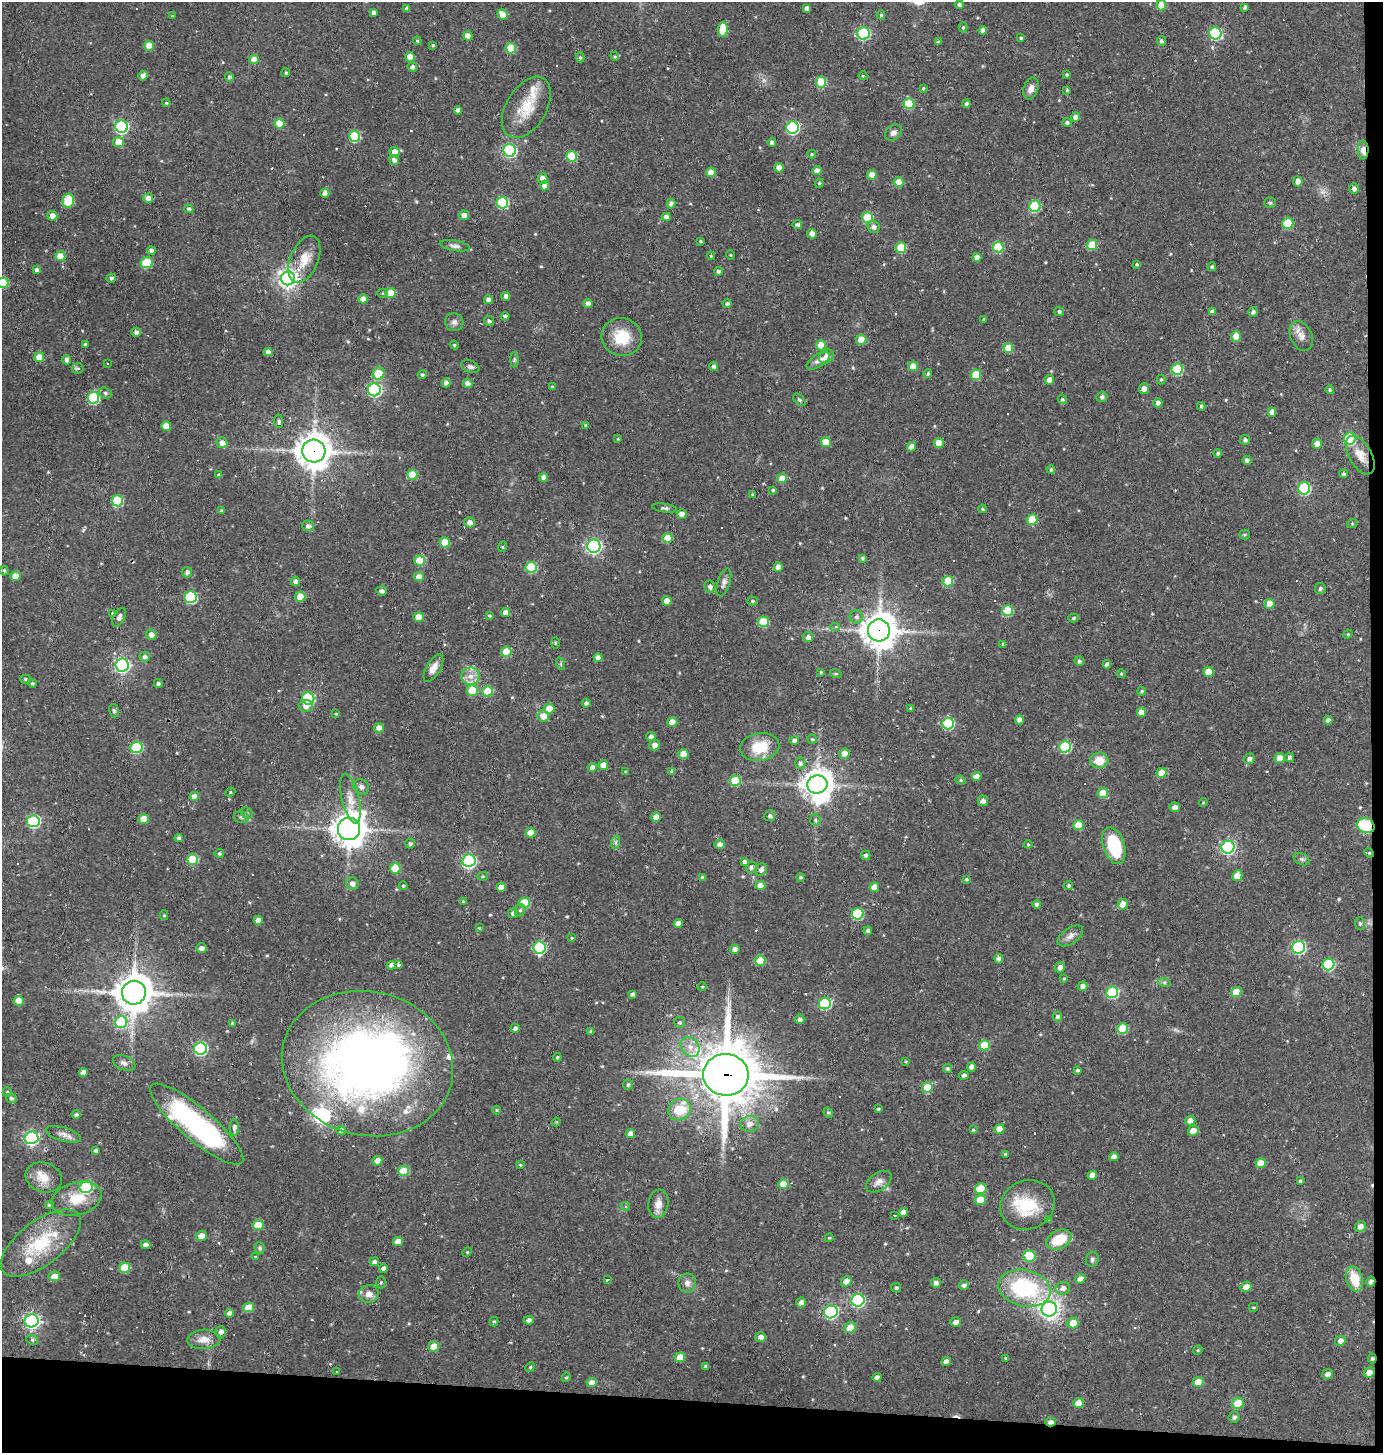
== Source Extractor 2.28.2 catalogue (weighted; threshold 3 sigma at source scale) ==
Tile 9 of 3 x 3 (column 3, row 3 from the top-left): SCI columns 2861-4241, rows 1-1451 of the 4380 x 4352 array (HDU 1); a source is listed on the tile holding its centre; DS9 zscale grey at full resolution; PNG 1385 x 1455 px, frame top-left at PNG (2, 2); each listed source drawn as its Kron ellipse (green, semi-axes under 4 px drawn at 4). Shown black and unused: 4% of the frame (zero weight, under 2 of 3 exposures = <1% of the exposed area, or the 3 px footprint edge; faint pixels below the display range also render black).
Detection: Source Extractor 2.28.2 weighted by HDU 2 'WHT'; one run over the whole footprint, this tile lists its part. Background 0.0385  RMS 0.005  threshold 0.0223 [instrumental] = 3 sigma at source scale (4.5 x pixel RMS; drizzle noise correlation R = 1.50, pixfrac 1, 0.05/0.05 arcsec/px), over >= 5 px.
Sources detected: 566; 3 too faint to see at this stretch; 3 inside a brighter object's white glare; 17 cosmic-ray / hot-pixel residue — neither listed nor drawn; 10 inside a brighter listed object's ellipse — not listed separately; of the other 533, all 500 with FLUX_AUTO >= 0.47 (the completeness limit of this list) listed and drawn (33 fainter detections not listed), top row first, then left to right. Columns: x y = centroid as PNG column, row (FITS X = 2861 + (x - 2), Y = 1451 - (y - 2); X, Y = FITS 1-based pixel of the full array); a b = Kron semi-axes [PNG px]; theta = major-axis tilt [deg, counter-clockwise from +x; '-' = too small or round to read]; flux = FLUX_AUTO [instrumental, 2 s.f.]
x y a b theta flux
959 5 4 4 - 1.4
1161 5 5 5 - 8.8
1245 7 3 3 - 1.2
807 8 4 4 - 1.9
407 9 4 3 - 1.3
373 12 4 4 - 1.7
503 14 5 5 - 9.1
881 15 4 4 - 0.91
172 16 4 3 - 0.49
963 27 5 4 - 0.81
723 29 7 5 85 13
983 30 4 4 - 2.4
864 33 6 6 - 52
1215 33 6 6 - 49
468 36 5 4 - 4.7
1021 38 3 3 - 0.68
417 41 4 4 - 0.54
1161 41 5 4 - 1.1
938 42 3 3 - 0.82
433 45 4 4 - 0.64
149 46 5 5 - 6.4
511 48 5 5 - 17
615 56 5 4 - 0.66
410 57 5 4 - 5.5
580 57 5 4 - 0.75
254 59 5 4 - 5.4
412 67 5 4 - 1.4
286 73 4 4 - 0.74
1067 75 4 4 - 0.87
143 76 5 4 - 2.5
863 76 4 4 - 0.47
229 77 4 4 - 1.2
821 82 5 5 - 22
923 88 4 3 - 0.61
1031 89 11 7 71 2.8
1067 90 4 4 - 0.74
166 103 4 4 - 0.55
909 104 5 5 - 22
967 104 4 4 - 1.3
526 107 33 20 59 15
458 110 4 4 - 2.9
1075 117 5 4 - 3.1
1067 122 4 4 - 1.2
279 123 5 5 - 10
121 127 6 6 - 81
793 127 6 6 - 75
893 133 9 7 41 2.3
355 136 5 5 - 26
118 142 5 5 - 7.4
772 142 4 4 - 1.8
510 150 6 6 - 72
1363 150 9 5 -89 3.7
395 152 5 5 - 4.1
812 154 4 4 - 0.64
571 156 5 5 - 19
394 160 5 5 - 2.4
779 168 4 4 - 5
817 171 4 4 - 3.3
711 172 5 4 - 5
872 175 5 5 - 5.2
542 178 5 5 - 3.6
1298 181 5 4 - 3
898 182 5 5 - 8.1
819 183 4 4 - 0.56
545 185 5 4 - 3.9
1354 188 5 5 - 1.7
325 193 4 4 - 3.6
148 198 5 5 - 3.2
68 201 7 5 76 28
502 203 6 5 - 35
671 203 5 4 - 2.1
1270 203 6 5 - 0.73
1035 206 6 5 - 38
189 209 4 4 - 1.3
464 215 5 4 - 3.5
52 216 5 4 - 3.8
666 217 4 4 - 2.4
867 218 5 5 - 22
1288 223 5 5 - 22
797 225 5 4 - 1.8
874 227 6 6 - 2.1
812 234 5 4 - 4.2
700 241 3 2 - 0.51
1092 245 5 5 - 16
455 246 15 5 -10 1.9
998 247 5 5 - 25
901 248 5 5 - 17
151 251 4 4 - 1.7
730 255 4 4 - 0.48
60 256 5 5 - 10
711 256 4 4 - 0.52
977 257 4 4 - 2.9
304 259 25 14 67 8.9
146 263 6 5 - 24
1137 264 4 4 - 0.67
1212 267 4 4 - 0.99
37 270 4 4 - 1.9
718 271 4 4 - 1.4
111 278 4 4 - 1.3
288 278 7 7 - 280
3 283 5 5 - 24
382 293 5 4 - 0.63
391 293 5 5 - 7.6
506 296 4 4 - 1.7
363 299 5 4 - 2.8
488 300 4 4 - 2.2
588 303 4 4 - 2.2
727 304 4 4 - 1.2
1059 311 5 4 - 1
1212 312 4 4 - 1.9
1253 312 5 4 - 1.4
505 316 4 3 - 0.99
984 319 4 4 - 0.54
489 321 5 4 - 1.1
454 322 9 9 - 2
136 332 4 4 - 1.7
1236 336 5 4 - 6.9
1301 336 16 11 -63 4
622 337 20 19 - 14
861 340 5 5 - 9.4
85 344 3 3 - 0.87
454 345 4 4 - 0.61
821 345 5 5 - 11
1008 348 5 5 - 9.1
268 352 4 4 - 2.8
826 356 8 6 40 4.6
39 357 5 5 - 7.4
514 359 8 4 90 0.9
67 360 4 4 - 2.2
818 361 13 6 32 2.4
107 363 3 3 - 0.6
713 366 4 4 - 1.5
913 366 5 5 - 6
470 367 9 6 -20 1.4
78 368 6 5 - 1.3
1177 369 6 5 - 33
379 374 6 5 - 12
928 374 4 4 - 0.97
422 375 5 4 - 0.95
976 375 5 5 - 14
1161 379 5 4 - 0.74
1050 380 4 4 - 4.4
446 383 4 4 - 3
468 383 5 4 - 2.7
552 387 4 4 - 0.94
1144 389 5 5 - 2.5
374 390 6 6 - 99
1330 390 4 4 - 0.92
105 393 7 5 -18 1.2
1102 397 5 5 - 1.4
94 398 6 5 - 42
1062 399 5 4 - 0.92
799 400 7 4 -44 0.88
1158 403 4 4 - 1.8
1201 406 4 3 - 0.77
1272 412 4 4 - 2.8
279 421 7 4 -87 1.3
585 425 4 4 - 0.49
166 426 5 4 - 6
1350 438 6 5 - 35
618 439 4 4 - 0.5
1245 440 5 5 - 1.3
826 442 5 5 - 7.2
222 443 5 5 - 3.2
939 443 5 5 - 7.2
1317 444 5 4 - 3.6
912 447 5 4 - 3.6
314 451 11 11 - 780
1218 453 4 4 - 0.9
1360 455 21 11 -60 6.7
1247 460 4 4 - 1.8
1051 469 4 4 - 0.92
1343 474 4 4 - 0.94
219 475 4 4 - 1.1
412 475 5 5 - 15
544 477 4 4 - 2.8
782 478 5 5 - 7.6
1304 488 6 6 - 61
773 490 3 3 - 0.68
752 494 4 3 - 0.51
117 501 5 5 - 27
664 508 12 4 -9 1
982 509 4 3 - 0.6
222 511 4 4 - 0.85
682 514 5 4 - 3.4
1032 519 5 5 - 15
470 522 5 5 - 3.1
1352 524 5 3 - 0.47
308 526 6 5 - 1.9
1244 534 5 5 - 0.71
668 538 5 5 - 8.1
445 542 5 5 - 11
594 546 6 6 - 120
502 547 5 3 - 0.5
862 558 3 3 - 0.91
420 561 5 5 - 16
531 567 5 5 - 28
778 567 5 4 - 3.5
4 571 5 4 - 0.65
187 572 5 5 - 1.3
16 576 5 4 - 6.1
419 576 5 4 - 4
295 581 5 4 - 2.4
948 581 5 5 - 18
724 582 14 6 72 2
710 586 6 5 - 1.6
1320 588 5 5 - 0.96
381 591 5 4 - 1.5
191 597 6 6 - 48
300 597 5 5 - 6.4
667 601 5 4 - 4.1
753 601 5 4 - 0.79
1270 604 5 5 - 7.5
1008 611 5 5 - 22
112 613 4 3 - 0.49
506 613 4 4 - 3.9
489 616 4 4 - 0.74
119 617 10 5 62 1.9
419 617 5 4 - 7.3
856 617 7 6 - 1.5
1073 618 5 4 - 0.72
763 622 5 5 - 20
835 627 4 4 - 1.2
879 630 11 11 - 920
1348 634 5 4 - 0.47
151 635 5 5 - 2.7
808 637 5 5 - 1.8
555 643 5 3 - 0.48
1003 644 4 3 - 0.85
506 652 5 5 - 12
145 657 5 5 - 1.6
598 658 4 4 - 3.3
1079 661 5 4 - 1
561 664 6 4 -72 0.66
1107 664 4 4 - 2.3
122 665 6 6 - 120
433 668 15 7 59 4
821 672 4 4 - 0.62
1209 672 5 5 - 8.9
836 674 6 3 -18 0.53
1121 674 5 3 - 0.49
471 676 9 9 - 3.8
25 679 5 4 - 0.65
32 683 4 4 - 0.82
158 683 4 4 - 1.1
472 690 5 5 - 13
488 691 5 5 - 16
1142 691 4 4 - 0.91
308 698 6 6 - 54
586 703 4 4 - 1.3
306 706 7 6 - 2.8
910 708 3 3 - 0.67
549 709 5 5 - 7.2
114 711 7 5 -73 0.95
1141 712 4 4 - 4.8
336 714 4 4 - 0.49
543 716 6 5 - 5
1019 720 4 4 - 3.4
1328 720 4 4 - 1.9
672 722 5 5 - 7.4
948 724 6 5 - 39
379 728 5 4 - 4.1
651 737 5 4 - 1.7
812 739 5 4 - 0.62
794 740 5 4 - 1.3
655 745 5 5 - 3
137 747 6 5 - 39
760 747 20 14 9 14
1065 747 6 6 - 40
683 754 5 5 - 8.6
844 754 5 5 - 5
1289 757 5 4 - 1.4
1279 758 5 5 - 5
1249 759 5 5 - 1.9
1099 760 9 8 - 7.2
800 763 6 5 - 1.4
603 765 5 4 - 4.1
592 767 4 4 - 2
672 771 4 4 - 1.2
626 772 4 3 - 0.86
1162 773 5 5 - 7.2
977 776 5 4 - 3.1
961 780 5 4 - 0.69
735 781 5 5 - 18
817 784 10 9 - 670
361 787 8 7 - 1.8
230 792 5 4 - 0.63
1103 793 5 5 - 12
194 796 5 4 - 3.1
350 799 25 9 -77 5.7
983 801 5 5 - 2
1203 802 4 4 - 0.52
1175 807 5 5 - 2.7
247 813 6 5 - 0.87
770 816 5 5 - 1.2
241 817 8 5 -14 1.3
656 817 5 5 - 4.8
144 819 5 5 - 6.9
815 820 5 5 - 0.8
33 821 6 6 - 63
1078 825 5 5 - 8.6
1366 826 9 7 -26 24
349 829 11 11 - 740
530 833 5 4 - 6.8
179 838 4 4 - 1.6
616 842 7 4 72 1.1
410 843 5 4 - 1
719 844 5 5 - 2.4
1028 844 4 4 - 0.49
1114 846 19 10 -72 27
1228 847 6 6 - 92
219 853 4 4 - 0.85
1369 853 5 4 - 0.7
866 855 5 4 - 1.1
193 859 5 5 - 19
1301 859 8 5 -26 1.2
469 861 6 6 - 92
745 862 4 3 - 1.6
751 867 6 5 - 1.2
395 868 5 5 - 12
761 870 6 5 - 2
482 876 5 4 - 0.64
1237 876 5 5 - 4.9
703 877 4 4 - 1.3
801 877 4 4 - 0.82
966 879 4 4 - 0.71
352 884 6 6 - 2.4
403 886 4 4 - 0.72
760 886 5 4 - 4.6
1069 886 4 4 - 0.88
501 887 4 4 - 4.1
874 887 5 4 - 4.7
463 902 3 3 - 1.1
524 903 5 5 - 17
1037 904 4 4 - 1.6
1123 904 5 5 - 5.4
520 910 6 5 - 1.1
513 913 5 5 - 1.7
858 914 6 5 - 35
164 915 5 4 - 0.68
258 920 4 4 - 3.4
678 923 4 4 - 2.6
1360 923 6 5 - 0.97
479 928 4 3 - 0.48
868 931 4 4 - 1.1
1070 936 14 7 35 2.8
572 938 4 3 - 0.51
1299 947 6 6 - 68
201 948 5 5 - 2.2
539 948 6 6 - 47
735 949 5 4 - 2.7
999 959 5 4 - 2.2
760 961 5 5 - 12
1328 964 6 5 - 40
391 965 4 4 - 1.5
399 965 3 3 - 3.4
1060 967 5 5 - 2.5
1064 979 4 3 - 0.51
1164 982 6 4 -19 0.89
1083 986 5 4 - 2.4
702 987 4 3 - 0.48
1112 992 6 5 - 44
1236 992 5 5 - 12
134 993 12 12 - 1000
632 994 4 4 - 1.3
19 1001 5 5 - 7.9
825 1004 6 5 - 45
1057 1017 5 4 - 1.4
800 1019 5 4 - 1.7
121 1022 6 5 - 36
680 1022 5 5 - 0.91
232 1023 4 3 - 1.1
515 1028 4 4 - 1.8
1123 1029 5 5 - 19
591 1031 4 3 - 1.4
984 1045 5 5 - 14
690 1047 11 8 -54 4.7
200 1048 6 6 - 79
557 1057 4 3 - 0.66
906 1061 4 3 - 0.51
124 1063 12 7 -23 2
368 1064 86 72 -14 360
971 1067 5 4 - 3.5
947 1068 4 4 - 1.1
1078 1070 3 3 - 0.82
83 1072 4 4 - 2.3
726 1075 23 21 -5 2900
964 1075 5 4 - 1.5
628 1085 5 4 - 1
927 1087 5 5 - 9.6
7 1092 5 4 - 0.6
11 1098 5 5 - 1
878 1109 4 3 - 0.69
497 1110 4 4 - 0.49
679 1110 11 10 - 15
828 1113 5 4 - 0.75
76 1114 4 4 - 1
1190 1121 5 4 - 3.3
556 1122 4 4 - 0.53
197 1124 59 16 -40 86
750 1124 9 8 - 3
234 1127 8 4 -90 2.1
999 1129 5 5 - 4.5
341 1130 5 4 - 2
973 1130 3 3 - 0.94
1193 1131 5 5 - 4.5
63 1134 18 7 -17 3
630 1134 4 4 - 3.2
31 1138 7 6 - 100
96 1151 4 3 - 1.2
1005 1154 4 3 - 0.8
1114 1157 5 4 - 2.8
377 1161 5 5 - 3.4
1261 1163 5 5 - 6.6
520 1165 3 3 - 0.51
403 1171 5 5 - 15
1092 1175 5 4 - 3.3
44 1177 18 14 -18 7.6
1300 1181 4 3 - 0.98
879 1182 14 9 33 3.1
783 1184 5 5 - 9.9
86 1187 6 6 - 50
981 1189 6 5 - 12
77 1199 25 16 15 12
980 1200 5 5 - 9.3
658 1204 14 10 82 4.2
49 1205 4 3 - 0.85
1027 1205 28 24 23 21
625 1206 5 4 - 1
903 1212 4 4 - 3
894 1215 3 2 - 0.84
1048 1220 3 3 - 0.62
258 1225 5 5 - 12
1360 1226 6 5 - 3
201 1236 5 5 - 4
829 1238 4 4 - 0.53
1059 1240 13 9 26 14
398 1241 5 4 - 3.9
41 1243 47 22 37 30
146 1245 4 4 - 2.2
260 1248 6 5 - 0.82
467 1252 5 4 - 0.58
255 1256 3 3 - 1.6
1029 1256 6 5 - 24
1092 1259 7 6 - 1.3
374 1262 4 4 - 1.6
125 1268 5 5 - 17
383 1268 4 4 - 2
54 1276 6 5 - 5.8
1080 1279 5 4 - 3.2
1355 1279 13 8 -75 11
608 1280 3 2 - 0.81
846 1281 5 5 - 4.8
381 1282 6 4 89 0.78
1371 1282 5 4 - 2.1
687 1283 9 8 - 2.6
936 1283 5 5 - 2.1
964 1285 5 5 - 1.5
1246 1287 5 5 - 3.4
896 1288 5 4 - 0.97
1025 1288 27 18 -12 46
1063 1288 7 6 - 2.6
369 1294 10 8 13 2.9
858 1300 7 6 - 78
801 1302 5 4 - 2.4
249 1307 5 4 - 8.8
1253 1307 5 3 - 0.55
1049 1309 8 7 - 280
831 1312 7 6 - 90
230 1313 4 4 - 3.1
529 1320 5 4 - 2.1
32 1321 7 6 - 140
494 1322 5 4 - 0.7
955 1322 5 4 - 2.4
1073 1323 6 5 - 6.9
850 1328 6 5 - 7.2
221 1332 5 5 - 1.9
761 1337 5 5 - 2.3
204 1339 16 9 3 5.2
32 1340 6 5 - 0.89
1340 1341 5 5 - 2.8
434 1346 5 5 - 7.2
1198 1350 5 4 - 0.57
680 1357 5 5 - 9.2
1006 1358 4 3 - 0.48
1372 1358 5 4 - 0.85
946 1361 4 4 - 2.6
706 1366 4 3 - 0.9
530 1367 5 4 - 0.65
337 1372 3 3 - 0.93
1369 1372 5 5 - 3.4
1327 1374 6 5 - 1.9
566 1377 5 4 - 0.69
877 1377 4 4 - 2.4
592 1382 5 4 - 3.4
1198 1382 5 5 - 6.5
1078 1403 5 5 - 5
1238 1403 6 5 - 10
1234 1417 5 5 - 1.2
1050 1422 5 4 - 2.6
Overlapping masked pixels (flux is a lower limit): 10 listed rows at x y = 1363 150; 314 451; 879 630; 1366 826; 1369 853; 134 993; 726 1075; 1371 1282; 1372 1358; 1050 1422
Isophote crosses this tile's border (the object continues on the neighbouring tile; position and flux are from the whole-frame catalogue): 2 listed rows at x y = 1161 5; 3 283